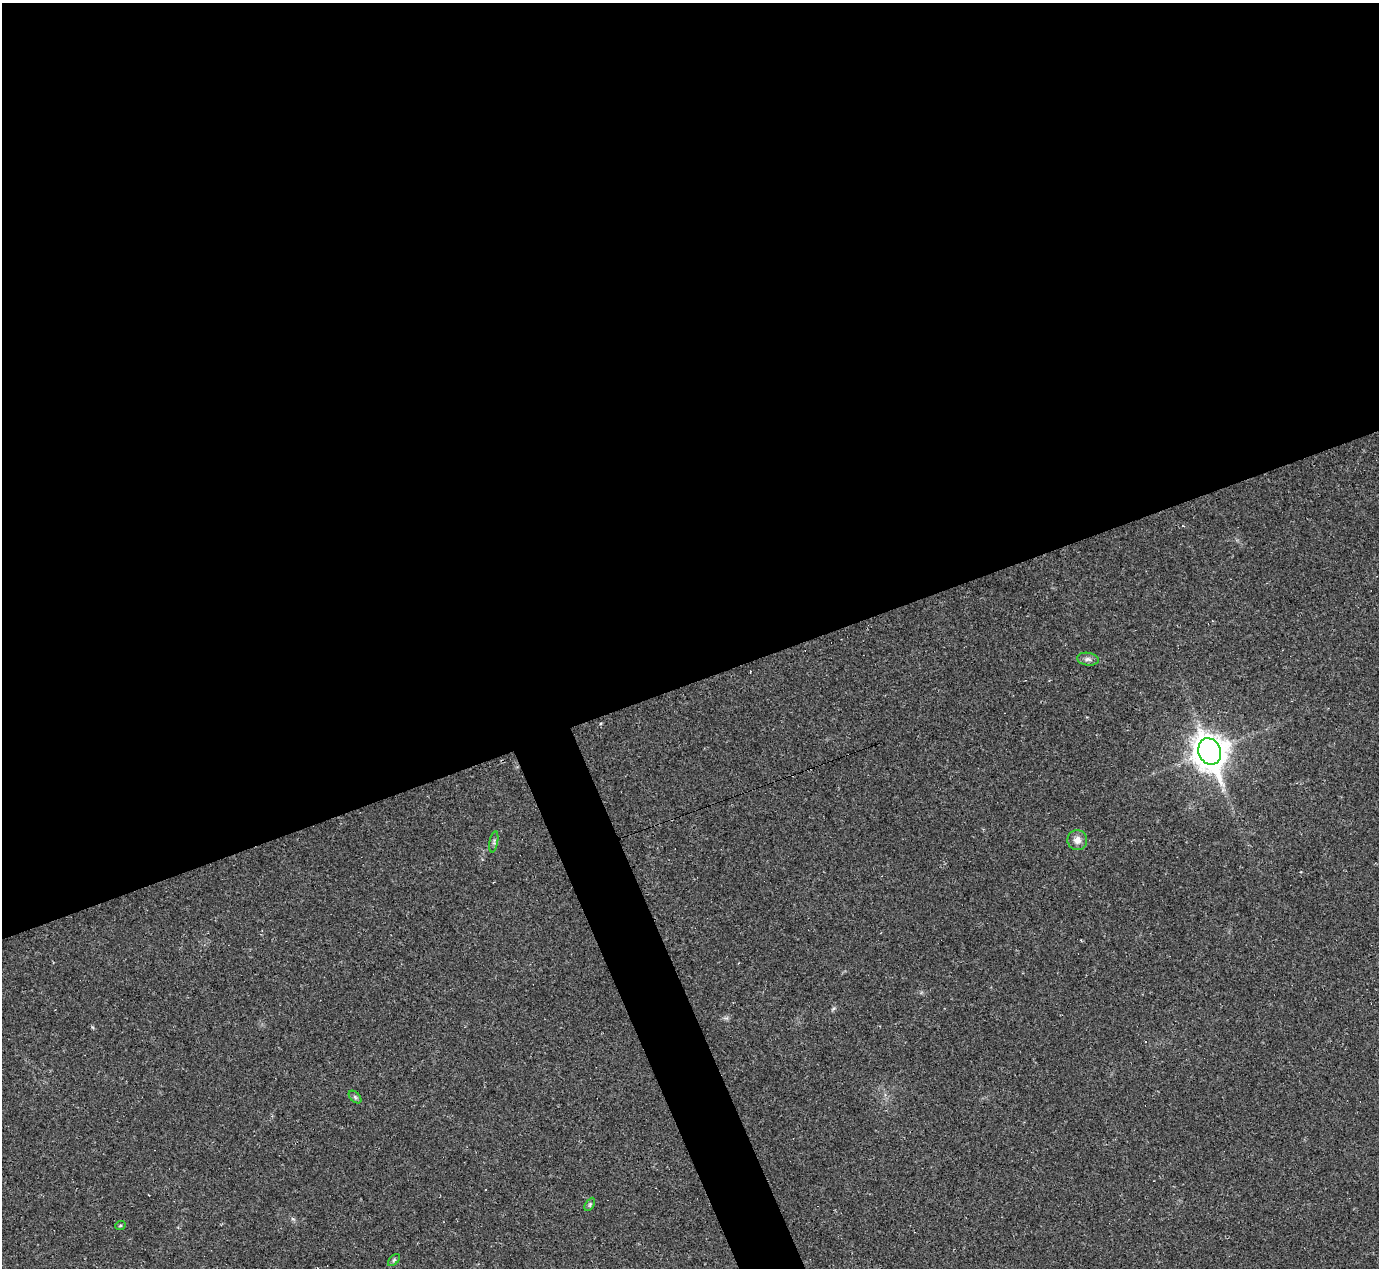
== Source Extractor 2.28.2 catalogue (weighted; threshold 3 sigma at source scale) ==
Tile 2 of 4 x 4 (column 2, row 1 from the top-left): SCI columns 1378-2754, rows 4076-5341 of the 5525 x 5503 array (HDU 1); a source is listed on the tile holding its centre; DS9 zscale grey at full resolution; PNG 1381 x 1270 px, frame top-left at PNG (2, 3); each listed source drawn as its Kron ellipse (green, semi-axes under 4 px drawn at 4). Shown black and unused: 56% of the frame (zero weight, under 2 of 3 exposures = <1% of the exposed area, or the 3 px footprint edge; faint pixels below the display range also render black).
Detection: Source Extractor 2.28.2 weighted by HDU 2 'WHT'; one run over the whole footprint, this tile lists its part. Background 0.0926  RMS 0.0057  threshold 0.0255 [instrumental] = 3 sigma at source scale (4.5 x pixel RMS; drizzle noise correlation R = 1.50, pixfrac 1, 0.05/0.05 arcsec/px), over >= 5 px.
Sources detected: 9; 1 cosmic-ray / hot-pixel residue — neither listed nor drawn; the other 8 listed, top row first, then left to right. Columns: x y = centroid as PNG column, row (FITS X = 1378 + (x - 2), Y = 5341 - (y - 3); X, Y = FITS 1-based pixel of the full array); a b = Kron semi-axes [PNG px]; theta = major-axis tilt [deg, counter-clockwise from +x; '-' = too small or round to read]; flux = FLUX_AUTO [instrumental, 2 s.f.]
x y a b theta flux
1088 659 11 6 -7 2.1
1210 751 13 11 -68 910
1077 840 10 10 - 4
494 842 10 3 80 1.1
355 1097 7 4 -46 1
590 1204 7 4 59 0.94
120 1226 5 3 - 0.58
394 1260 7 4 45 0.87